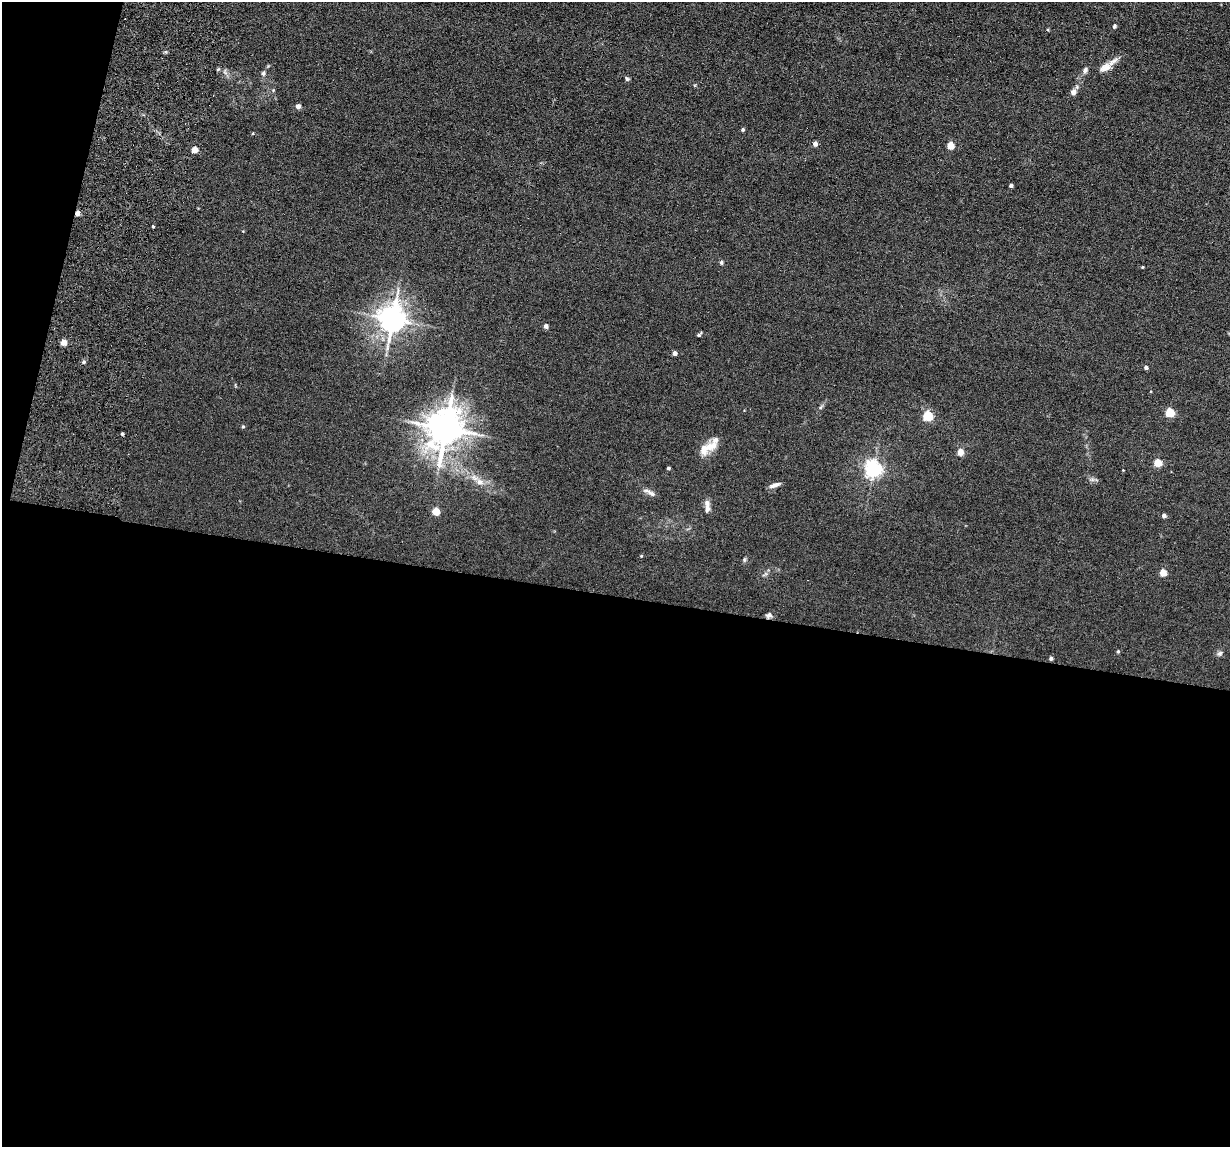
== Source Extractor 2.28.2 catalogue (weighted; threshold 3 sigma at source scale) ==
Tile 13 of 4 x 4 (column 1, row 4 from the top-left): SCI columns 109-1336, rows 157-1301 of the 5239 x 4989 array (HDU 1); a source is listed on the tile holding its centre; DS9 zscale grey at full resolution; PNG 1232 x 1149 px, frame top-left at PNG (2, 2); no overlay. Shown black and unused: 50% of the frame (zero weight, under 6 of 12 exposures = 6% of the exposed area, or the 3 px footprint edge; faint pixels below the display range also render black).
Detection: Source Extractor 2.28.2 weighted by HDU 2 'WHT'; one run over the whole footprint, this tile lists its part. Background 0.0129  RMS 0.0037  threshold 0.0153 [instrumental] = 3 sigma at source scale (4.09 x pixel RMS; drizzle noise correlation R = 1.36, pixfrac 0.8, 0.05/0.05 arcsec/px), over >= 5 px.
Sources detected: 53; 1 cosmic-ray / hot-pixel residue — not listed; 4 inside a brighter listed object's ellipse — not listed separately; the other 48 listed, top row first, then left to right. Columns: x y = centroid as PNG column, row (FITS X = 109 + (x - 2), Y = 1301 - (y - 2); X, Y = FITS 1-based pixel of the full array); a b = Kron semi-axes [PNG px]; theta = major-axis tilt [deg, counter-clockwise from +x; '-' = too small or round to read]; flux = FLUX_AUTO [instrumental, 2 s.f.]
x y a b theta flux
1114 26 6 4 44 0.5
1105 67 14 9 24 2.5
1085 70 8 5 64 0.87
225 72 9 5 -72 0.85
263 73 7 5 84 0.71
627 79 6 4 -41 0.6
1073 92 7 7 - 1.4
298 106 4 4 - 1.9
743 130 4 4 - 0.53
815 144 4 4 - 1.5
950 145 5 4 - 7.8
194 150 4 4 - 4.2
1011 186 4 3 - 0.9
77 213 4 4 - 2
153 226 3 3 - 0.33
721 262 6 4 -90 0.53
1142 267 3 3 - 0.28
392 319 8 8 - 400
546 326 4 4 - 1.2
699 335 5 3 - 0.61
63 342 4 4 - 4
675 353 4 4 - 1.4
83 362 5 4 - 0.59
1146 367 4 4 - 0.81
1170 412 5 5 - 16
928 416 5 5 - 22
243 426 4 4 - 0.39
445 428 11 10 - 750
122 434 3 3 - 0.48
711 446 21 11 25 4
960 452 4 4 - 5
1158 463 5 4 - 9.4
668 468 3 3 - 0.55
873 469 6 6 - 120
1123 470 2 2 - 0.19
479 482 10 8 -11 2.2
774 485 13 5 18 1.4
651 493 16 5 -32 1.4
707 509 12 6 81 1.4
436 511 5 4 - 8.3
1164 516 4 4 - 1.5
641 556 4 3 - 0.26
744 560 6 5 - 0.49
1163 572 5 4 - 6.8
769 615 8 6 29 0.99
1118 651 4 4 - 0.38
1220 653 7 6 - 0.81
1051 658 4 3 - 0.92
Overlapping masked pixels (flux is a lower limit): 1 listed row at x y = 77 213